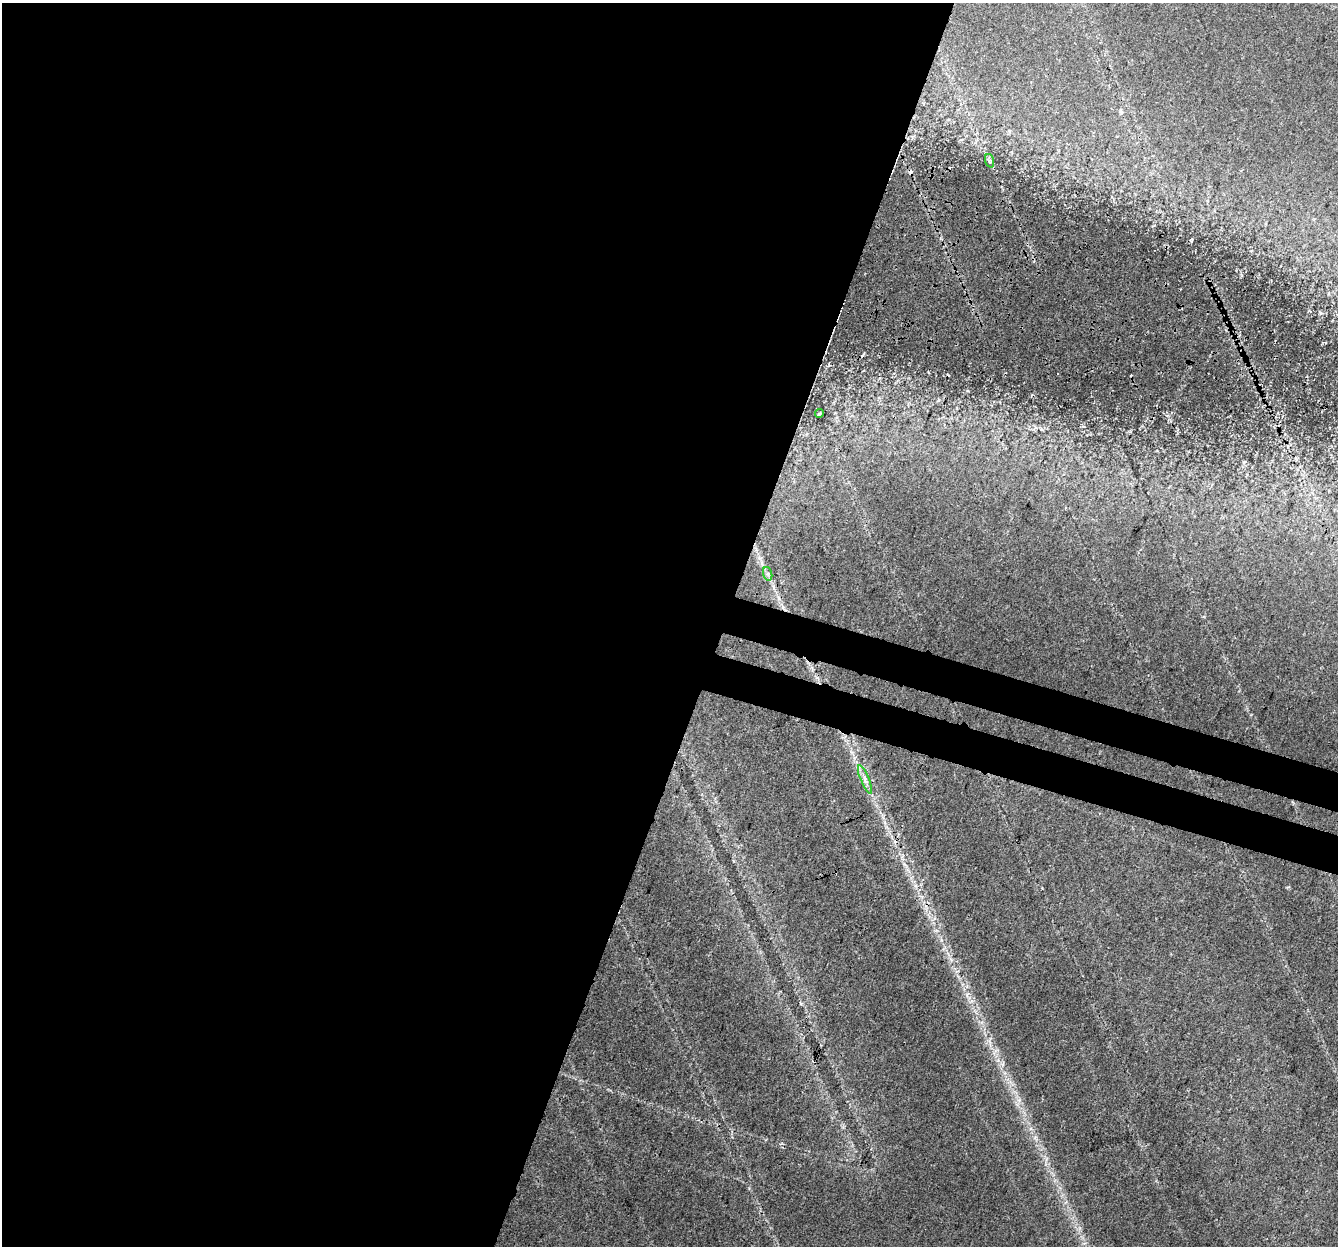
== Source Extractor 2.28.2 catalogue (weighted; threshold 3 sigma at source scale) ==
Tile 5 of 4 x 4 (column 1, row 2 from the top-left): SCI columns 24-1359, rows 2762-4005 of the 5397 x 5587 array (HDU 1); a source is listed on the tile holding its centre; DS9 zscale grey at full resolution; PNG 1340 x 1248 px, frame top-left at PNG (2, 3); each listed source drawn as its Kron ellipse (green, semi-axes under 4 px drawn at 4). Shown black and unused: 57% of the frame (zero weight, under 3 of 4 exposures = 5% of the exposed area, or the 3 px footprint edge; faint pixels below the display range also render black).
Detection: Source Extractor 2.28.2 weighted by HDU 2 'WHT'; one run over the whole footprint, this tile lists its part. Background 0.0675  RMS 0.005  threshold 0.0227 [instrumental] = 3 sigma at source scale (4.5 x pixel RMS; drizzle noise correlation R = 1.50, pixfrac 1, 0.0396/0.0396 arcsec/px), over >= 5 px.
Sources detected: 6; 2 cosmic-ray / hot-pixel residue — neither listed nor drawn; the other 4 listed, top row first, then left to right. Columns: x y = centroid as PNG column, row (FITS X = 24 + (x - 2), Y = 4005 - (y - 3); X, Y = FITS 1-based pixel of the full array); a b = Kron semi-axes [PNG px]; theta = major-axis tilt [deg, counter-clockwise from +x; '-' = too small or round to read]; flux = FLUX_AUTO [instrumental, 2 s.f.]
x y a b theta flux
990 161 7 4 -71 0.95
819 413 4 2 - 0.52
768 574 7 4 -72 1.2
865 779 15 4 -68 2.6